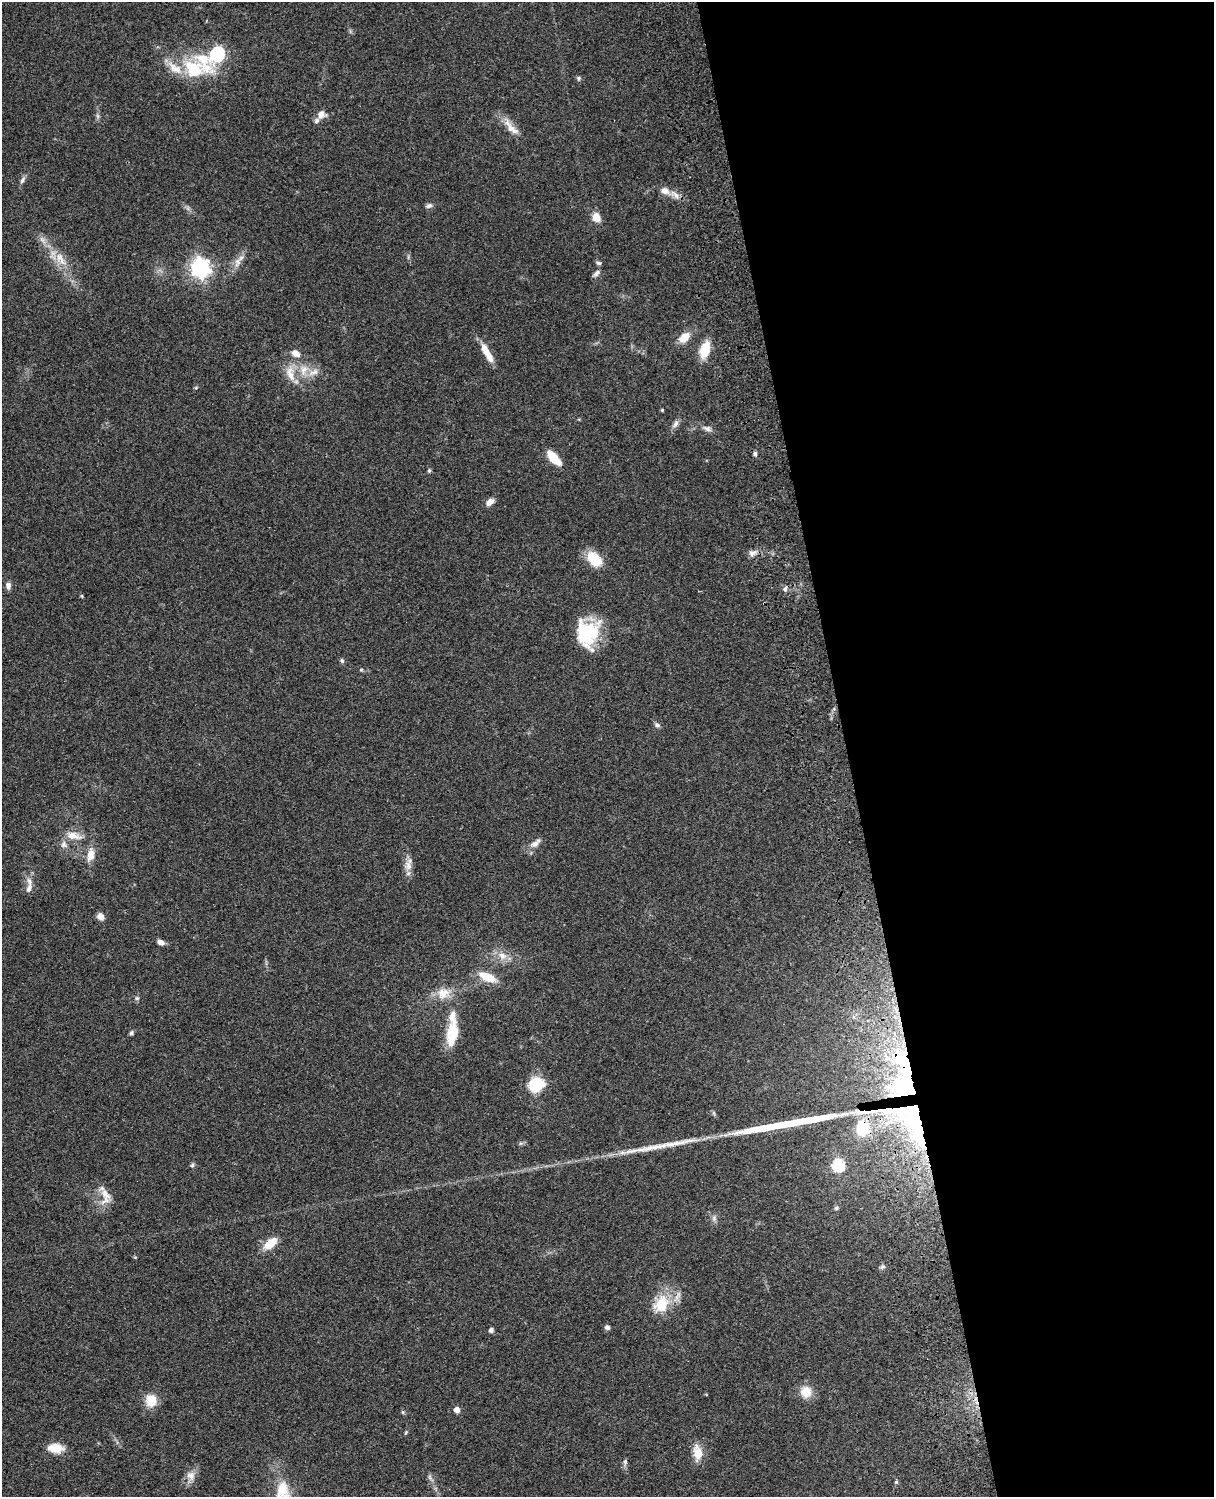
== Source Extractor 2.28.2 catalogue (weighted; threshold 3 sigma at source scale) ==
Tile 8 of 4 x 3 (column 4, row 2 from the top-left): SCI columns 3758-4969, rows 1773-3267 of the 5087 x 4926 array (HDU 1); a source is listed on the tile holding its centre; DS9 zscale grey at full resolution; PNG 1216 x 1499 px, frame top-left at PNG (2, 2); no overlay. Shown black and unused: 30% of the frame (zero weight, under 3 of 4 exposures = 6% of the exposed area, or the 3 px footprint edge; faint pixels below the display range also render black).
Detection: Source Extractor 2.28.2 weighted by HDU 2 'WHT'; one run over the whole footprint, this tile lists its part. Background 0.0958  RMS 0.0062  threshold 0.028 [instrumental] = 3 sigma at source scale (4.5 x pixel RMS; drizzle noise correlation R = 1.50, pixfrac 1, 0.05/0.05 arcsec/px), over >= 5 px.
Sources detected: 88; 3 inside a brighter object's white glare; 1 cosmic-ray / hot-pixel residue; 3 long thin detections or spike segments (spike, bleed or trail) — not listed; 6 inside a brighter listed object's ellipse — not listed separately; the other 75 listed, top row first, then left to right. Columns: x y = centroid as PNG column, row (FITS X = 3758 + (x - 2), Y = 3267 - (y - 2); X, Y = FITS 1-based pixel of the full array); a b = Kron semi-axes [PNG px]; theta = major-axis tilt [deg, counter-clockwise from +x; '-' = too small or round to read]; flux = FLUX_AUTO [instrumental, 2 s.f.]
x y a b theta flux
217 54 14 7 35 110
193 69 42 26 -12 35
578 78 7 5 -57 1.1
321 114 12 10 31 4.3
511 127 32 9 -50 7.7
22 180 10 5 54 1.9
665 191 14 9 -25 4.7
429 205 9 6 19 1.9
596 217 9 7 -71 7.1
61 259 26 11 -55 12
237 262 15 8 72 4.6
598 263 8 5 -12 1.2
200 267 7 7 - 310
597 273 11 6 42 2.1
684 337 14 9 42 8.1
705 350 15 9 72 16
296 353 12 8 -31 4.6
487 353 26 7 -60 9.4
304 370 16 10 77 7.8
313 372 18 8 24 5.2
290 374 25 11 -76 9.5
662 410 3 3 - 0.71
675 424 13 6 58 2.6
707 428 11 7 -19 2.6
755 454 6 5 - 1.4
553 458 19 8 -48 13
429 471 5 4 - 1.2
490 502 11 7 39 3.5
752 553 9 8 - 3
594 559 15 10 -50 22
8 586 8 6 -85 2.6
785 589 8 5 79 1.6
82 596 5 3 - 0.67
588 634 36 22 66 32
342 661 7 5 -72 1.2
361 670 5 3 - 0.62
657 725 7 6 - 1.7
73 836 21 9 -12 7.7
535 844 14 8 32 4
64 845 11 9 -56 3.1
90 855 20 10 79 6.8
409 866 18 10 -83 5.3
29 888 15 7 72 3.8
100 916 9 7 -40 3.4
161 942 9 6 -25 2.6
502 956 12 9 -33 5.5
487 977 17 8 -22 15
443 993 19 15 28 9.8
137 998 6 6 - 1.2
131 1033 5 5 - 1.2
452 1033 31 13 81 17
536 1084 15 12 18 25
912 1111 80 39 3 150
714 1113 7 4 -71 0.88
192 1165 7 5 48 1.2
838 1165 6 6 - 60
105 1194 20 10 -50 6.9
836 1208 6 5 - 1
714 1218 8 6 90 2
270 1243 15 8 37 13
883 1267 8 5 19 1.1
661 1304 26 20 54 20
607 1327 5 4 - 2.3
491 1330 4 4 - 2.4
806 1392 12 11 - 10
151 1400 13 11 88 12
457 1410 5 4 - 5.8
403 1412 6 4 -88 0.8
55 1448 17 10 -6 10
697 1453 20 11 -83 9
625 1462 8 5 -89 1.5
191 1476 13 11 -56 4.9
430 1477 9 4 -82 1.5
896 1482 6 4 -70 0.93
282 1490 23 16 80 16
Overlapping masked pixels (flux is a lower limit): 1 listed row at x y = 912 1111